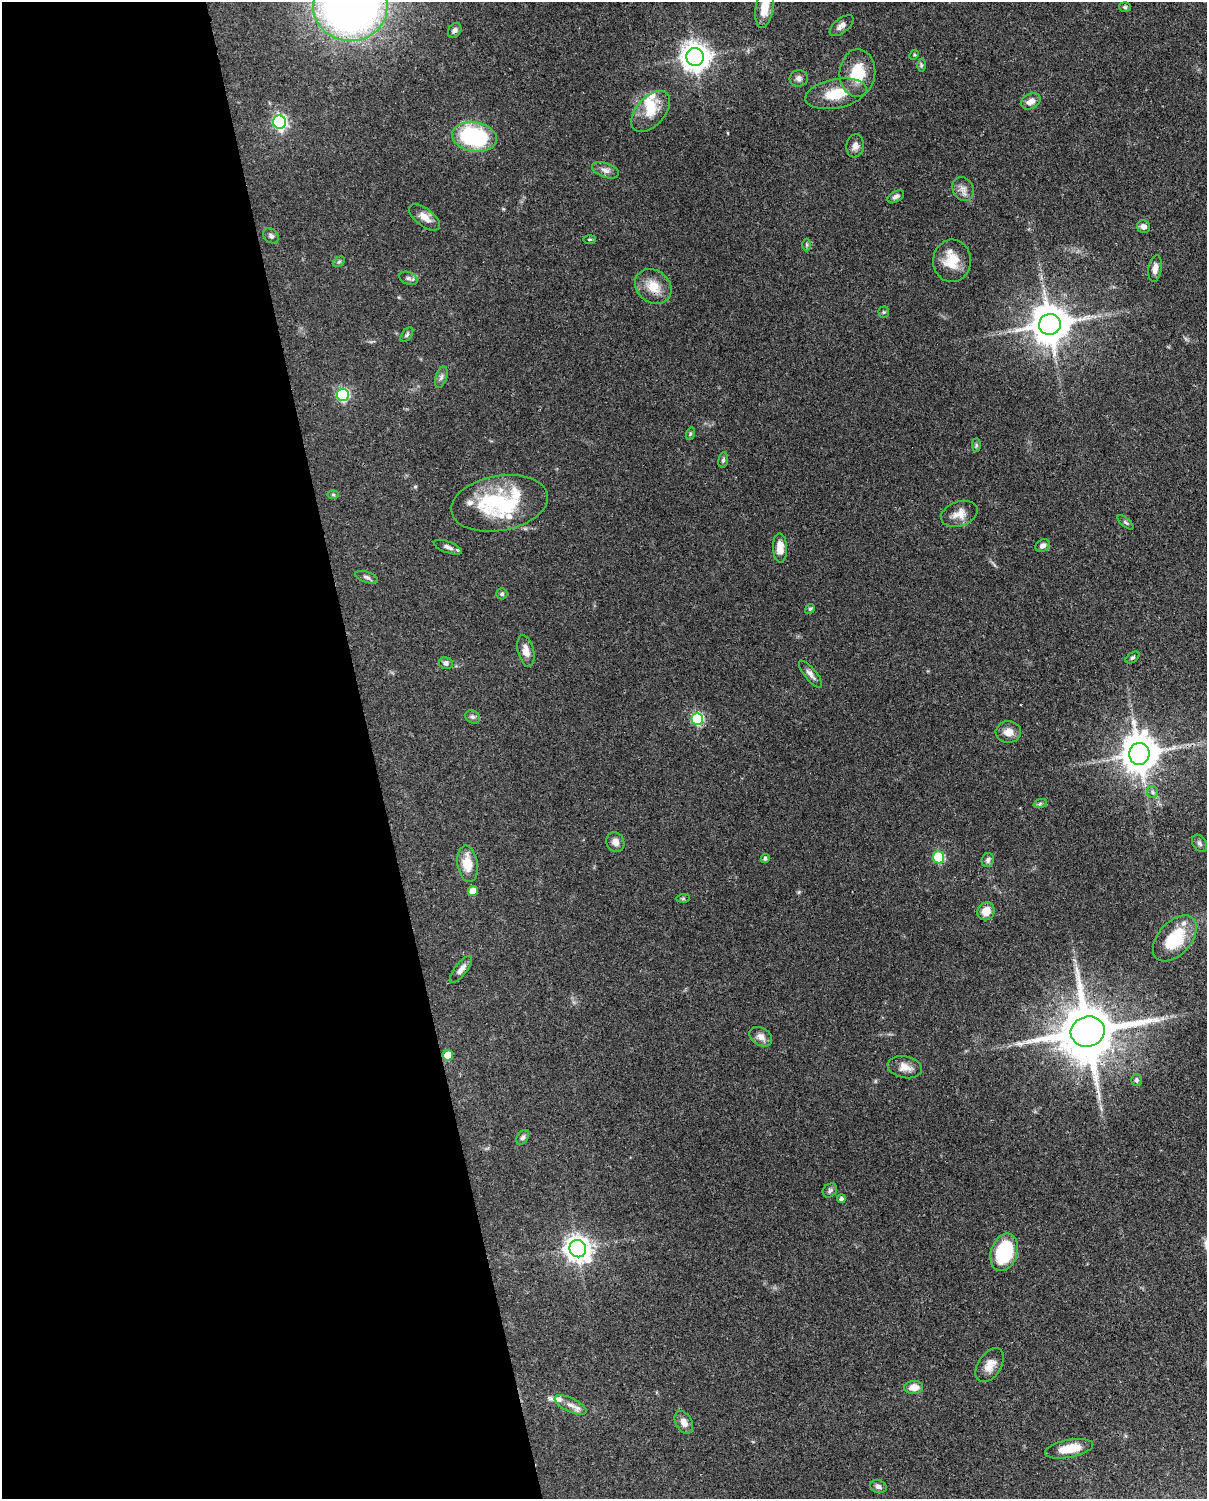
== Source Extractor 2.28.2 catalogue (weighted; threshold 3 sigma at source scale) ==
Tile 5 of 4 x 3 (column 1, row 2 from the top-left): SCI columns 89-1293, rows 1762-3258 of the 4999 x 4907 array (HDU 1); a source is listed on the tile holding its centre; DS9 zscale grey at full resolution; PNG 1209 x 1501 px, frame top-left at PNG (2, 2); each listed source drawn as its Kron ellipse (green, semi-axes under 4 px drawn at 4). Shown black and unused: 31% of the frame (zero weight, under 3 of 4 exposures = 7% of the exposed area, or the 3 px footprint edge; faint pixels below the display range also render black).
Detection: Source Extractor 2.28.2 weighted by HDU 2 'WHT'; one run over the whole footprint, this tile lists its part. Background 0.0857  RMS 0.0039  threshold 0.0174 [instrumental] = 3 sigma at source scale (4.5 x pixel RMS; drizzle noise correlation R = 1.50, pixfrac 1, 0.05/0.05 arcsec/px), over >= 5 px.
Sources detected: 91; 7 inside a brighter listed object's ellipse — not listed separately; the other 84 listed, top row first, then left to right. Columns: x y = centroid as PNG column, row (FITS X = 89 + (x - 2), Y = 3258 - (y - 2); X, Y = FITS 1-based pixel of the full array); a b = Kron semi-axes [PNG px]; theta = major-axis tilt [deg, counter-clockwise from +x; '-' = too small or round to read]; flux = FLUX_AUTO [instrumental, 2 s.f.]
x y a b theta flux
350 6 37 35 -2 270
765 7 21 8 81 7.3
1125 7 6 5 - 0.66
841 26 14 7 39 2.2
455 30 8 6 54 1.2
914 55 5 4 - 0.41
695 57 9 9 - 480
921 65 6 4 -89 0.54
857 73 24 18 86 13
799 78 9 8 - 1.7
836 94 31 14 11 11
1031 101 10 7 27 2.8
651 112 24 14 49 7.2
280 122 7 6 - 79
474 137 22 15 -9 38
855 146 11 8 81 2.2
605 170 14 7 -19 2
963 189 13 10 -59 2.5
896 197 9 5 28 1.1
425 217 18 8 -38 3.4
1144 227 7 6 - 1.7
271 236 8 6 -44 1.2
589 239 6 3 0 0.47
807 245 6 4 90 0.57
952 261 21 19 86 8.9
339 262 6 4 30 0.58
1155 268 13 6 81 2.6
408 278 9 6 -21 1.1
653 286 19 16 -38 6.9
884 312 5 5 - 0.54
1050 324 11 10 - 1200
407 335 8 5 53 0.76
441 377 11 5 71 1.3
343 395 6 6 - 47
690 434 6 4 72 0.54
976 445 7 4 -90 0.65
723 460 7 5 80 0.77
333 495 6 4 0 0.49
499 503 49 27 10 38
959 514 19 12 19 4.2
1125 522 10 4 -40 0.73
1042 546 8 5 33 1.4
448 547 15 5 -20 1.8
780 548 15 7 -88 4.8
366 577 12 5 -18 1.2
502 594 5 5 - 0.63
810 609 5 4 - 0.56
526 651 16 8 -76 3.4
1133 657 8 4 35 0.7
446 663 7 6 - 1.3
810 674 17 6 -51 2
473 717 8 6 -29 1.1
697 719 6 6 - 38
1008 732 13 11 2 3.4
1139 754 11 10 - 1000
1152 792 6 5 - 0.87
1040 804 7 4 19 0.61
615 842 10 9 - 2.6
1199 843 9 6 -57 1.2
939 857 6 5 - 27
765 858 4 4 - 0.75
988 860 7 6 - 1.2
467 864 18 10 -82 7.5
473 891 5 5 - 4.8
683 899 7 4 1 0.57
986 911 9 8 - 4.6
1175 938 27 16 48 17
461 969 16 6 52 2.2
1088 1032 17 15 14 2800
761 1037 12 8 -32 2.5
448 1055 5 5 - 6.3
905 1067 17 11 -11 3.6
1136 1080 6 5 - 1.1
523 1137 8 5 56 0.89
830 1190 8 6 42 0.97
841 1199 4 4 - 1.1
578 1249 9 8 - 360
1004 1252 19 13 72 28
990 1365 19 11 56 4.2
914 1387 9 6 4 4.1
571 1405 17 7 -26 2.9
684 1422 12 8 -60 2.7
1069 1449 24 9 11 8
878 1487 8 6 -19 1.3
Overlapping masked pixels (flux is a lower limit): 1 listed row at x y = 1088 1032
Isophote crosses this tile's border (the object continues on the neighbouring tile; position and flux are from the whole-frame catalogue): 3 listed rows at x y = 350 6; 765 7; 1175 938